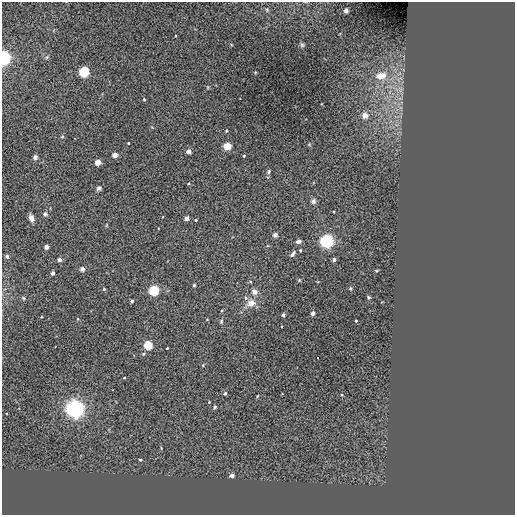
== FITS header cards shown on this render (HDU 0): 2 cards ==
NAXIS1  =                  513 / NUMBER OF ELEMENTS ALONG THIS AXIS
NAXIS2  =                  513 / NUMBER OF ELEMENTS ALONG THIS AXIS

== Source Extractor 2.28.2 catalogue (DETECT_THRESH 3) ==
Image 513 x 513 px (HDU 0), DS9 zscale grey, 1 PNG px = 1 image px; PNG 517 x 517 px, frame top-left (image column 1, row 513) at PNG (2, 2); no overlay
Background 0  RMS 44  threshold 131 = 3 sigma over >= 5 px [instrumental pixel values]
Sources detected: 63; all 63 listed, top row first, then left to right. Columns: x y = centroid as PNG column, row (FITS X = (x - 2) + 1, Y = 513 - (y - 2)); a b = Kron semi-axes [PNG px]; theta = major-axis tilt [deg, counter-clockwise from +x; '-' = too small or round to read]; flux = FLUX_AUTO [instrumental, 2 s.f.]
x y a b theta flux
267 10 6 3 -72 3.3e+03
346 11 4 4 - 2.0e+04
302 45 6 6 - 5.1e+03
47 57 6 4 71 3.4e+03
4 58 6 5 - 7.9e+05
84 72 5 5 - 3.4e+05
381 76 16 10 9 3.8e+04
144 99 4 3 - 2.7e+03
365 116 4 4 - 3.4e+04
62 137 6 3 19 2.9e+03
128 143 3 2 - 2.1e+03
227 146 4 4 - 1.1e+05
188 152 4 4 - 2.0e+04
114 155 4 4 - 2.6e+04
244 156 4 3 - 2.3e+03
35 157 6 5 - 7.0e+03
98 162 4 4 - 4.3e+04
269 172 6 4 71 4.1e+03
99 188 5 5 - 7.4e+03
313 201 6 6 - 8.6e+03
45 214 6 5 - 6.9e+03
31 218 7 5 -68 1.4e+04
187 218 4 4 - 1.6e+04
196 220 3 3 - 3.1e+03
275 235 4 4 - 1.8e+04
298 241 6 4 9 9.1e+03
327 241 6 6 - 6.4e+05
46 247 4 4 - 1.9e+04
293 254 8 4 55 7.8e+03
7 256 4 4 - 7.5e+03
59 260 4 4 - 1.2e+04
334 260 3 3 - 1.1e+04
82 269 4 4 - 2.2e+04
53 273 4 3 - 1.3e+04
299 280 4 4 - 3.0e+03
194 285 3 3 - 3.2e+03
350 288 4 3 - 3.4e+03
104 289 3 3 - 3.2e+03
154 290 5 5 - 3.3e+05
254 292 8 7 - 1.3e+04
369 297 4 3 - 3.7e+03
23 298 5 4 - 4.2e+03
246 298 6 5 - 6.5e+03
132 301 3 3 - 6.4e+03
251 303 10 8 14 2.5e+04
313 313 4 3 - 1.5e+04
283 315 4 4 - 6.6e+03
78 319 5 3 - 2.3e+03
221 321 6 4 72 3.8e+03
356 321 3 2 - 3.3e+03
148 345 4 4 - 1.7e+05
167 348 3 2 - 2.6e+03
318 358 2 2 - 1.3e+03
203 365 4 2 - 2.4e+03
124 378 3 2 - 2.3e+03
225 393 5 4 - 4.3e+03
341 395 4 4 - 2.8e+03
257 396 5 3 - 2.3e+03
209 402 3 3 - 1.9e+03
215 407 5 4 - 4.0e+03
75 409 8 7 - 1.2e+06
140 460 3 3 - 2.8e+03
232 475 4 3 - 1.4e+04
At the frame edge (FLAGS 8, measured only in part): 1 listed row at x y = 4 58